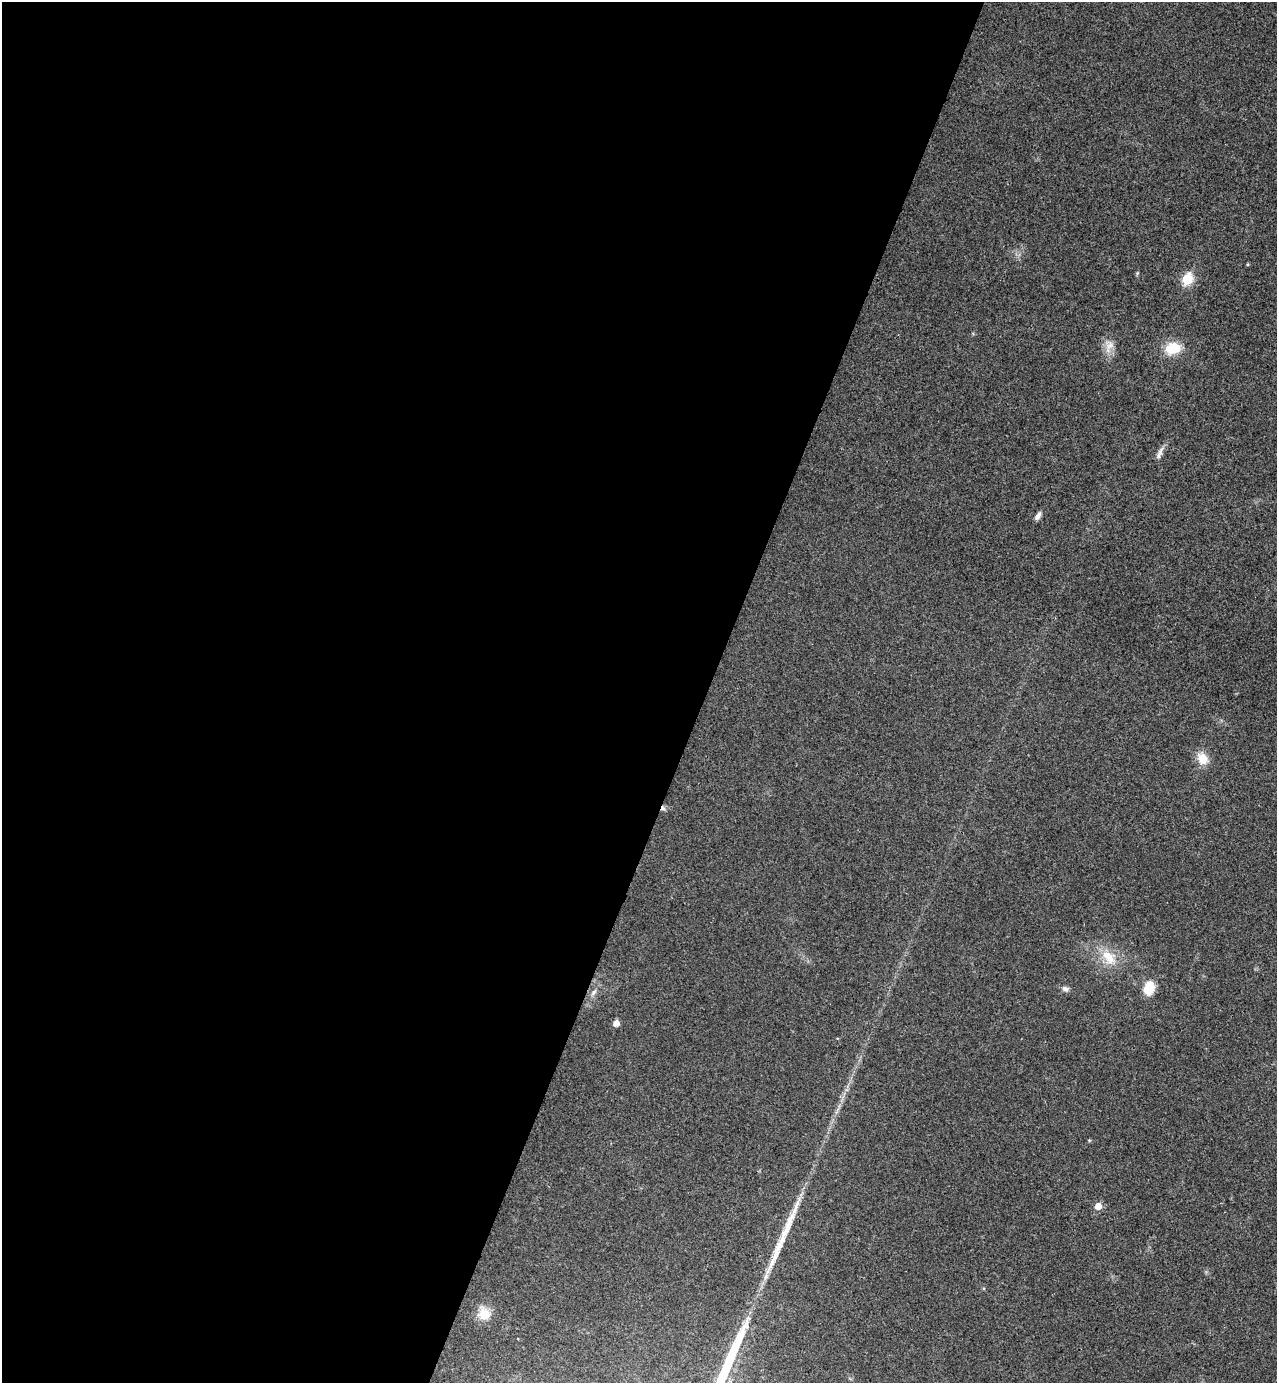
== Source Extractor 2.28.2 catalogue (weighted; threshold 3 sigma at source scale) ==
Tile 5 of 4 x 4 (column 1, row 2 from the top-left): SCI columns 192-1466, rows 2790-4170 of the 5616 x 5577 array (HDU 1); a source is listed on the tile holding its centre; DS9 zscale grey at full resolution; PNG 1279 x 1385 px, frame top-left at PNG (2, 2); no overlay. Shown black and unused: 55% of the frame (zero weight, under 3 of 4 exposures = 6% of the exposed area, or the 3 px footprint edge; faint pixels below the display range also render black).
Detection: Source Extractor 2.28.2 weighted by HDU 2 'WHT'; one run over the whole footprint, this tile lists its part. Background 0.0456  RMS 0.0051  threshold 0.0229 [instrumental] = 3 sigma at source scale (4.5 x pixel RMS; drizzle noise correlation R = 1.50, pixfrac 1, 0.05/0.05 arcsec/px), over >= 5 px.
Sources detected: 16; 1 long thin detection or spike segment (spike, bleed or trail) — not listed; the other 15 listed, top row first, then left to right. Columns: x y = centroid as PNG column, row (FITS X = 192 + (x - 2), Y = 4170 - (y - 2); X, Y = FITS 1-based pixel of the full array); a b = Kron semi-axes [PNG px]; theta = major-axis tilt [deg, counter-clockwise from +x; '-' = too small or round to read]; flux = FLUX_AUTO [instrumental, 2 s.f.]
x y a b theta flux
1137 273 5 4 - 0.58
1187 279 6 6 - 28
1109 345 15 8 56 4.1
1173 348 16 12 9 13
1159 453 19 6 64 2.6
1038 516 11 5 58 2.1
1202 759 14 11 -55 7.5
663 808 6 5 - 1.3
1108 957 25 14 -48 11
1149 988 14 10 76 11
1065 989 8 6 -13 1.8
593 992 10 5 49 1.7
616 1023 5 5 - 3.8
1098 1206 6 6 - 5.3
484 1314 16 15 - 7.4
Overlapping masked pixels (flux is a lower limit): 1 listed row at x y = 663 808